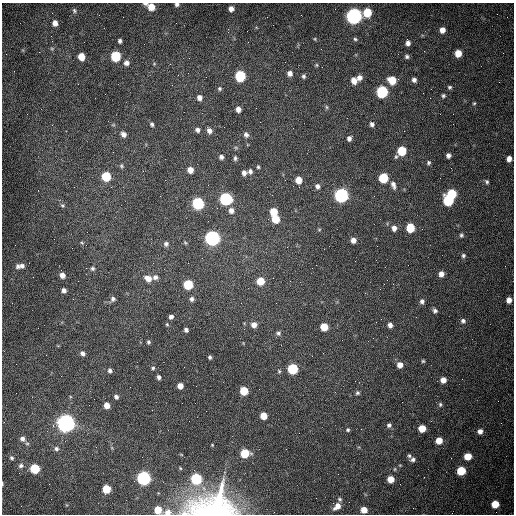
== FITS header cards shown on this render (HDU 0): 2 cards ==
NAXIS1  =                  512 /fastest changing axis
NAXIS2  =                  512 /next to fastest changing axis

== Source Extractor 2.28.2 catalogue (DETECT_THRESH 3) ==
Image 512 x 512 px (HDU 0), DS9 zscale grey, 1 PNG px = 1 image px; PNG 516 x 516 px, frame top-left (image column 1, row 512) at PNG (2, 3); no overlay
Background 1540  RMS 24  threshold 71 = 3 sigma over >= 5 px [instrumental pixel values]
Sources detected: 156; all 156 listed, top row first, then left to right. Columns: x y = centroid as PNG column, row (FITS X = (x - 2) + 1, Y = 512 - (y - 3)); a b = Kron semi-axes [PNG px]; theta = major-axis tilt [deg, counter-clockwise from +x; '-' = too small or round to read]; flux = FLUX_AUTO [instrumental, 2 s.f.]
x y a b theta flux
145 3 6 4 -1 3.5e+03
177 4 5 4 - 4.1e+03
151 7 6 5 - 2.3e+04
231 9 5 5 - 8.5e+03
74 10 7 5 -61 3.0e+03
367 12 6 6 - 4.6e+04
354 16 7 6 - 7.3e+05
55 23 6 5 - 9.1e+03
442 30 6 5 - 1.2e+04
315 39 5 3 - 1.5e+03
355 39 5 4 - 2.3e+03
120 41 4 4 - 3.7e+03
408 43 6 5 - 6.7e+03
52 49 6 4 0 2.1e+03
458 53 6 5 - 2.4e+04
116 56 6 6 - 9.7e+04
407 56 6 5 - 3.7e+03
81 57 6 5 - 2.5e+04
126 63 6 6 - 7.0e+03
154 64 5 4 - 1.5e+03
316 65 5 4 - 1.8e+03
290 73 6 6 - 7.5e+03
240 76 7 6 - 1.3e+05
303 76 6 5 - 3.2e+03
359 78 6 5 - 7.6e+03
354 80 8 6 -76 1.2e+04
392 80 7 6 - 3.3e+04
414 80 5 5 - 5.4e+03
450 87 5 5 - 2.6e+03
220 89 5 5 - 2.7e+03
382 92 6 6 - 2.0e+05
105 94 2 2 - 8.3e+02
443 96 5 5 - 2.7e+03
199 98 6 5 - 7.7e+03
474 103 5 4 - 1.8e+03
326 107 6 4 -88 2.5e+03
238 109 5 5 - 7.6e+03
152 124 5 4 - 3.1e+03
372 124 6 5 - 4.7e+03
113 125 6 3 18 1.7e+03
293 128 2 2 - 7.0e+02
198 130 5 5 - 5.1e+03
209 131 6 5 - 6.6e+03
123 134 6 5 - 7.1e+03
246 135 7 6 - 5.0e+03
349 138 6 5 - 5.4e+03
236 148 6 4 -19 2.0e+03
402 151 7 6 - 6.0e+04
448 155 5 4 - 5.3e+03
221 157 5 5 - 4.4e+03
235 158 6 4 87 3.1e+03
509 159 5 4 - 9.7e+03
428 163 5 4 - 2.7e+03
121 166 6 5 - 2.7e+03
258 167 4 3 - 2.1e+03
190 170 6 6 - 1.2e+04
250 171 6 5 - 4.3e+03
244 173 5 5 - 6.1e+03
106 176 6 6 - 6.2e+04
383 178 6 6 - 8.7e+04
298 180 6 6 - 1.9e+04
487 182 6 5 - 3.1e+03
393 185 10 6 -71 7.2e+03
317 186 6 5 - 5.4e+03
452 194 6 6 - 7.0e+04
341 195 6 6 - 4.3e+05
226 199 6 6 - 2.6e+05
448 200 7 6 - 1.2e+05
198 203 6 6 - 2.0e+05
63 205 6 5 - 2.7e+03
231 210 7 6 - 7.9e+03
274 211 6 6 - 2.7e+04
275 219 6 5 - 3.4e+04
394 228 7 6 - 8.1e+03
410 228 6 6 - 4.9e+04
319 230 5 3 - 1.6e+03
461 235 6 5 - 3.0e+03
212 238 7 7 - 5.4e+05
353 240 6 5 - 9.0e+03
82 243 5 4 - 1.6e+03
166 244 6 6 - 4.4e+03
463 256 6 5 - 3.2e+03
20 266 11 6 5 7.9e+03
92 268 6 6 - 3.3e+03
441 274 6 5 - 9.5e+03
62 275 6 5 - 8.4e+03
155 277 7 6 - 5.6e+03
148 278 8 6 -26 1.4e+04
273 278 2 2 - 6.9e+02
260 281 6 6 - 3.2e+04
188 285 6 6 - 6.8e+04
64 290 5 4 - 6.0e+03
113 299 7 6 - 5.0e+03
192 299 5 5 - 4.4e+03
509 300 5 4 - 1.0e+04
422 301 7 6 - 4.8e+03
276 303 3 2 - 1.2e+03
435 311 6 5 - 4.1e+03
171 317 4 4 - 5.4e+03
381 319 2 2 - 7.7e+02
463 321 6 6 - 4.2e+03
167 324 5 4 - 1.8e+03
254 325 6 6 - 1.0e+04
390 325 6 5 - 6.2e+03
324 327 6 5 - 3.1e+04
186 330 4 4 - 4.1e+03
278 333 6 6 - 4.4e+03
148 342 5 4 - 2.8e+03
82 353 6 5 - 5.3e+03
210 357 4 3 - 3.0e+03
423 361 4 4 - 2.1e+03
400 365 6 6 - 1.1e+04
153 368 4 4 - 2.2e+03
293 369 6 6 - 1.0e+05
110 370 5 5 - 4.2e+03
279 371 6 5 - 2.4e+03
159 377 5 4 - 4.5e+03
443 380 5 5 - 1.2e+04
180 386 5 5 - 1.3e+04
244 391 6 5 - 4.3e+04
357 393 5 5 - 2.9e+03
116 397 5 4 - 4.5e+03
440 404 7 5 -78 2.7e+03
107 405 5 5 - 1.3e+04
263 416 5 5 - 2.4e+04
66 423 7 7 - 1.2e+06
389 425 6 5 - 4.0e+03
422 428 6 5 - 2.5e+04
348 430 5 4 - 2.5e+03
480 431 6 5 - 7.5e+03
22 439 7 6 - 6.3e+03
439 440 5 5 - 2.0e+04
27 443 6 4 0 2.4e+03
212 445 4 3 - 1.2e+03
56 449 7 6 - 4.8e+03
245 453 6 6 - 6.1e+04
409 456 6 5 - 3.0e+03
468 456 6 5 - 2.7e+04
12 458 6 5 - 2.9e+03
413 460 6 6 - 4.6e+03
21 466 8 6 18 4.7e+03
35 469 6 6 - 7.7e+04
461 471 6 6 - 5.1e+04
144 478 6 6 - 4.2e+05
196 479 6 6 - 1.5e+05
391 479 5 5 - 2.1e+04
2 484 5 2 - 1.8e+03
106 489 6 5 - 4.3e+04
316 498 2 2 - 3.6e+03
340 499 6 5 - 3.1e+03
495 504 6 5 - 3.2e+04
212 506 49 28 6 2.5e+05
337 506 9 6 42 1.3e+04
158 510 5 5 - 2.8e+04
364 510 5 5 - 1.9e+04
168 512 9 7 4 9.8e+03
At the frame edge (FLAGS 8, measured only in part): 6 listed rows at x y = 145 3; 177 4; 2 484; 212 506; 158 510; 168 512